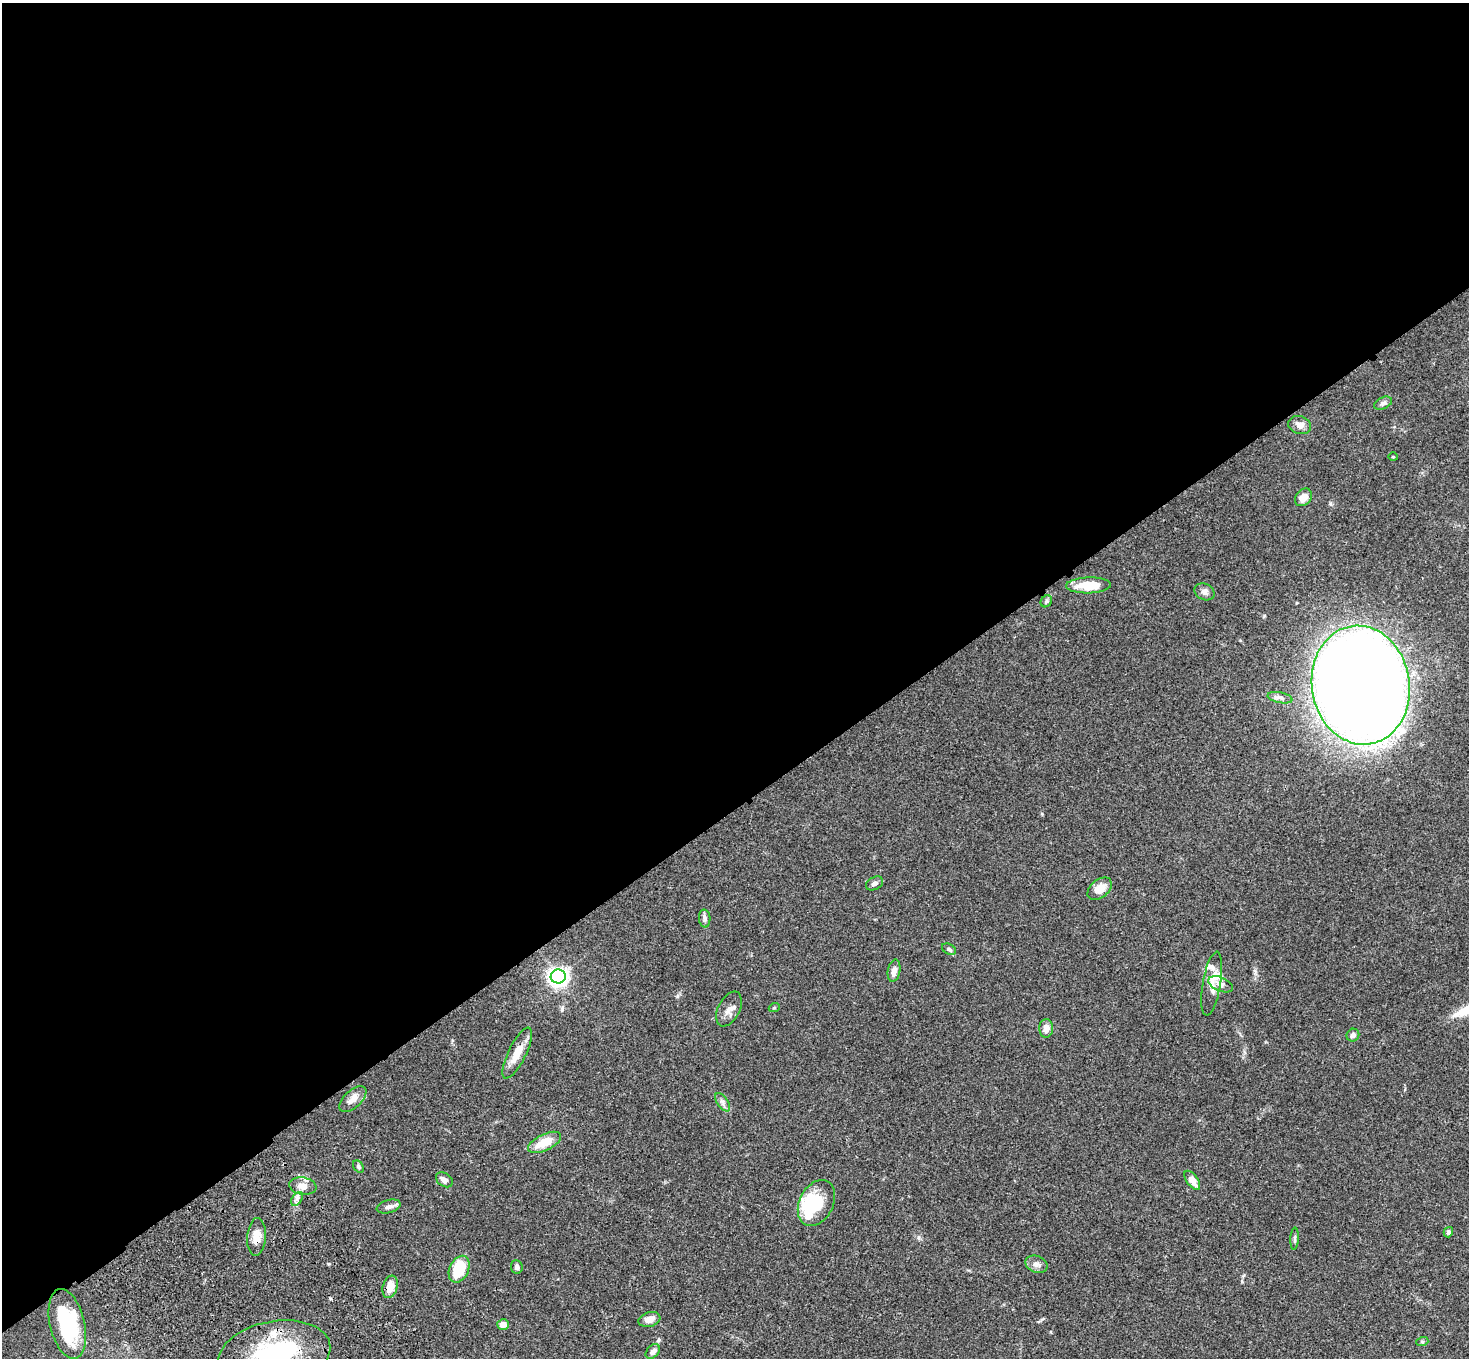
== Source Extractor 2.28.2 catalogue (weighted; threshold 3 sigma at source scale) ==
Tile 2 of 4 x 4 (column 2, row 1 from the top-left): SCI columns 1574-3040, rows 4446-5801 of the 6077 x 6038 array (HDU 1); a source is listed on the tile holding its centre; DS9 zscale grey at full resolution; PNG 1471 x 1360 px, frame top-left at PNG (2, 3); each listed source drawn as its Kron ellipse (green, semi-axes under 4 px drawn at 4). Shown black and unused: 60% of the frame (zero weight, under 3 of 4 exposures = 6% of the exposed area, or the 3 px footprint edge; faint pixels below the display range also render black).
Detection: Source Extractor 2.28.2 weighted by HDU 2 'WHT'; one run over the whole footprint, this tile lists its part. Background 0.0588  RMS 0.0053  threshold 0.024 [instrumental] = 3 sigma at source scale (4.5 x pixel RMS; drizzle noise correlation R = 1.50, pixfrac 1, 0.05/0.05 arcsec/px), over >= 5 px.
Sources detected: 52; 4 inside a brighter object's white glare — neither listed nor drawn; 3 inside a brighter listed object's ellipse — not listed separately; the other 45 listed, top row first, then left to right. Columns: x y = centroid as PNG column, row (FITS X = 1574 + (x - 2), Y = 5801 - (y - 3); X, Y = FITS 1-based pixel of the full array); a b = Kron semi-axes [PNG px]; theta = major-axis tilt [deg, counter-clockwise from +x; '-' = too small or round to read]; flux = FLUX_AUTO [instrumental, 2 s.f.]
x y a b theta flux
1383 403 9 5 23 1.4
1300 425 11 9 -17 3.5
1393 457 5 3 - 0.4
1303 497 10 7 47 4.2
1088 585 22 8 2 13
1205 592 10 8 -25 2.4
1046 601 6 5 - 0.92
1361 685 60 49 -81 1200
1280 698 12 5 -11 1.9
874 883 9 6 28 2
1100 889 14 9 40 5.9
705 918 9 6 -86 1.7
949 949 7 5 -30 1.1
894 971 11 6 79 3.1
558 976 7 7 - 230
1212 984 32 9 80 7.4
1221 984 13 7 -23 3
774 1008 5 3 - 0.51
729 1009 19 11 63 3.9
1046 1028 9 7 88 3.8
1353 1035 7 6 - 1.7
517 1053 28 9 64 8.2
353 1099 16 8 42 4.7
723 1102 10 5 -55 1.8
544 1142 18 8 26 11
358 1167 7 4 -52 0.89
444 1180 9 6 -34 2.4
1192 1180 11 5 -54 5.7
303 1186 14 8 -9 4.7
297 1199 7 5 57 1.6
816 1203 24 17 63 16
389 1207 12 6 16 2.1
1448 1232 5 4 - 1.5
257 1237 19 9 86 5.3
1295 1239 11 4 87 1
1036 1264 11 8 -21 2.7
517 1267 7 5 -83 1.7
459 1269 14 9 65 18
390 1287 11 7 73 6.4
649 1319 11 7 17 4
67 1324 36 17 -77 43
503 1325 6 5 - 4
1422 1342 6 4 18 0.7
653 1352 8 6 48 2.2
274 1354 56 33 11 67
Overlapping masked pixels (flux is a lower limit): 1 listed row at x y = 257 1237
Isophote crosses this tile's border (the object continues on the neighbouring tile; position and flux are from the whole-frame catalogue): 1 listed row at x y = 274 1354